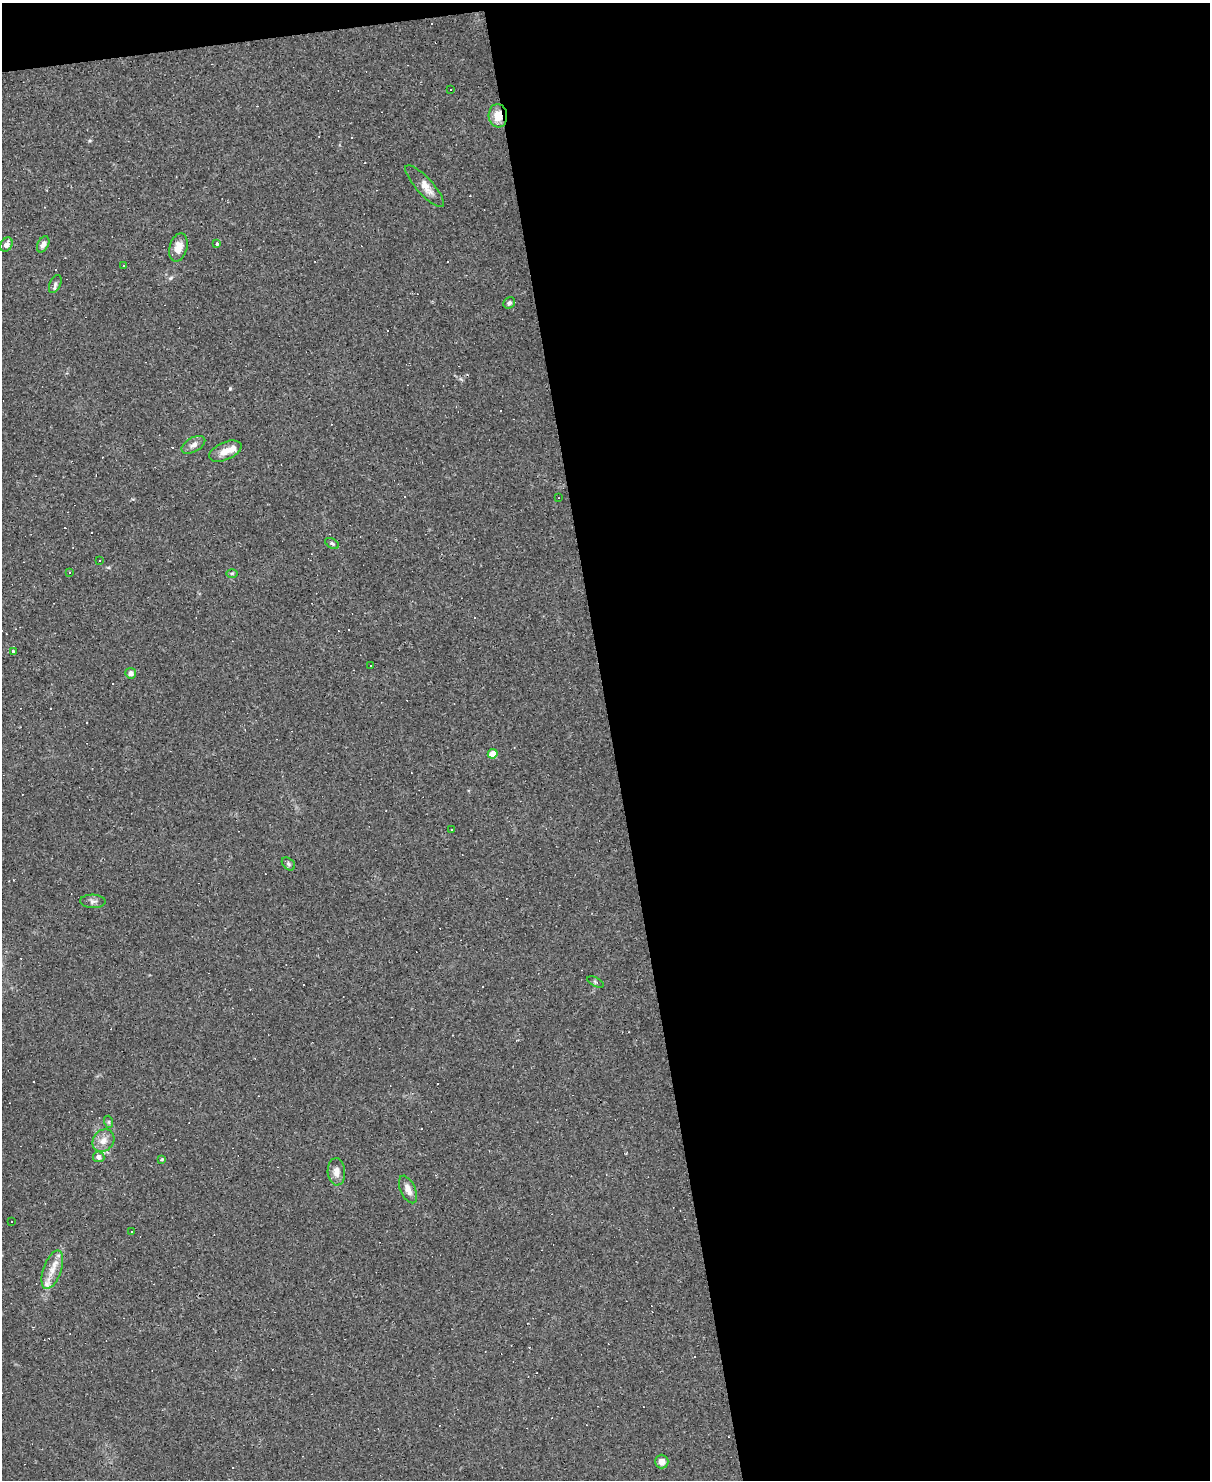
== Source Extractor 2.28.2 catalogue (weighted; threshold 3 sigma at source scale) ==
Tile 4 of 4 x 3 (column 4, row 1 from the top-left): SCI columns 3627-4834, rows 3205-4682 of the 4834 x 4815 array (HDU 1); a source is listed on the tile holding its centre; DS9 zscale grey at full resolution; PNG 1212 x 1482 px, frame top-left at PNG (2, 3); each listed source drawn as its Kron ellipse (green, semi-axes under 4 px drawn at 4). Shown black and unused: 50% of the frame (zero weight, under 2 of 3 exposures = <1% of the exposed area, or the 3 px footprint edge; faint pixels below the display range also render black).
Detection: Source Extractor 2.28.2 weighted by HDU 2 'WHT'; one run over the whole footprint, this tile lists its part. Background 0.105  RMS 0.0069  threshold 0.031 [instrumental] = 3 sigma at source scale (4.5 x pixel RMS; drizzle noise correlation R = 1.50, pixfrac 1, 0.05/0.05 arcsec/px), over >= 5 px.
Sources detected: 72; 35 cosmic-ray / hot-pixel residue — neither listed nor drawn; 2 inside a brighter listed object's ellipse — not listed separately; the other 35 listed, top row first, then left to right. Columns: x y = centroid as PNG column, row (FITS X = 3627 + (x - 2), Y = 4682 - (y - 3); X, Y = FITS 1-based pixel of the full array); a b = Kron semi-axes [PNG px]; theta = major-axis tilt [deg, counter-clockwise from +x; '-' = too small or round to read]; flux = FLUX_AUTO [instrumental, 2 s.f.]
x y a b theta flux
450 90 3 3 - 12
498 116 11 9 -85 9.6
425 186 27 8 -47 6.5
217 243 3 3 - 0.85
43 244 8 5 62 2.7
6 245 8 5 59 3.1
178 247 14 9 75 7.6
123 266 3 2 - 0.44
55 284 9 5 65 1.8
509 303 6 5 - 1.4
193 445 13 7 29 3.7
225 451 17 9 23 7.3
558 498 3 2 - 0.46
332 543 7 4 -31 1.2
100 561 3 2 - 0.48
70 572 3 2 - 0.64
232 573 6 4 1 0.96
13 652 3 3 - 3.3
371 666 3 3 - 3.4
131 673 5 5 - 3.2
493 754 5 4 - 14
451 829 3 3 - 5.9
288 864 7 5 -42 1.4
93 901 13 6 -3 2.8
596 982 9 4 -26 1.1
109 1122 6 4 -72 0.86
103 1141 12 10 52 5.7
99 1157 6 5 - 3.7
162 1159 4 4 - 0.69
336 1172 14 8 -86 5.2
408 1189 15 7 -66 4.7
11 1222 3 3 - 1.8
132 1232 3 2 - 0.48
52 1270 20 9 71 8.4
662 1462 7 7 - 4
Overlapping masked pixels (flux is a lower limit): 1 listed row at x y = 498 116
Unlisted compact peaks at least as high as the median listed source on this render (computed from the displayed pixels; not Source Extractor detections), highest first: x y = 230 388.